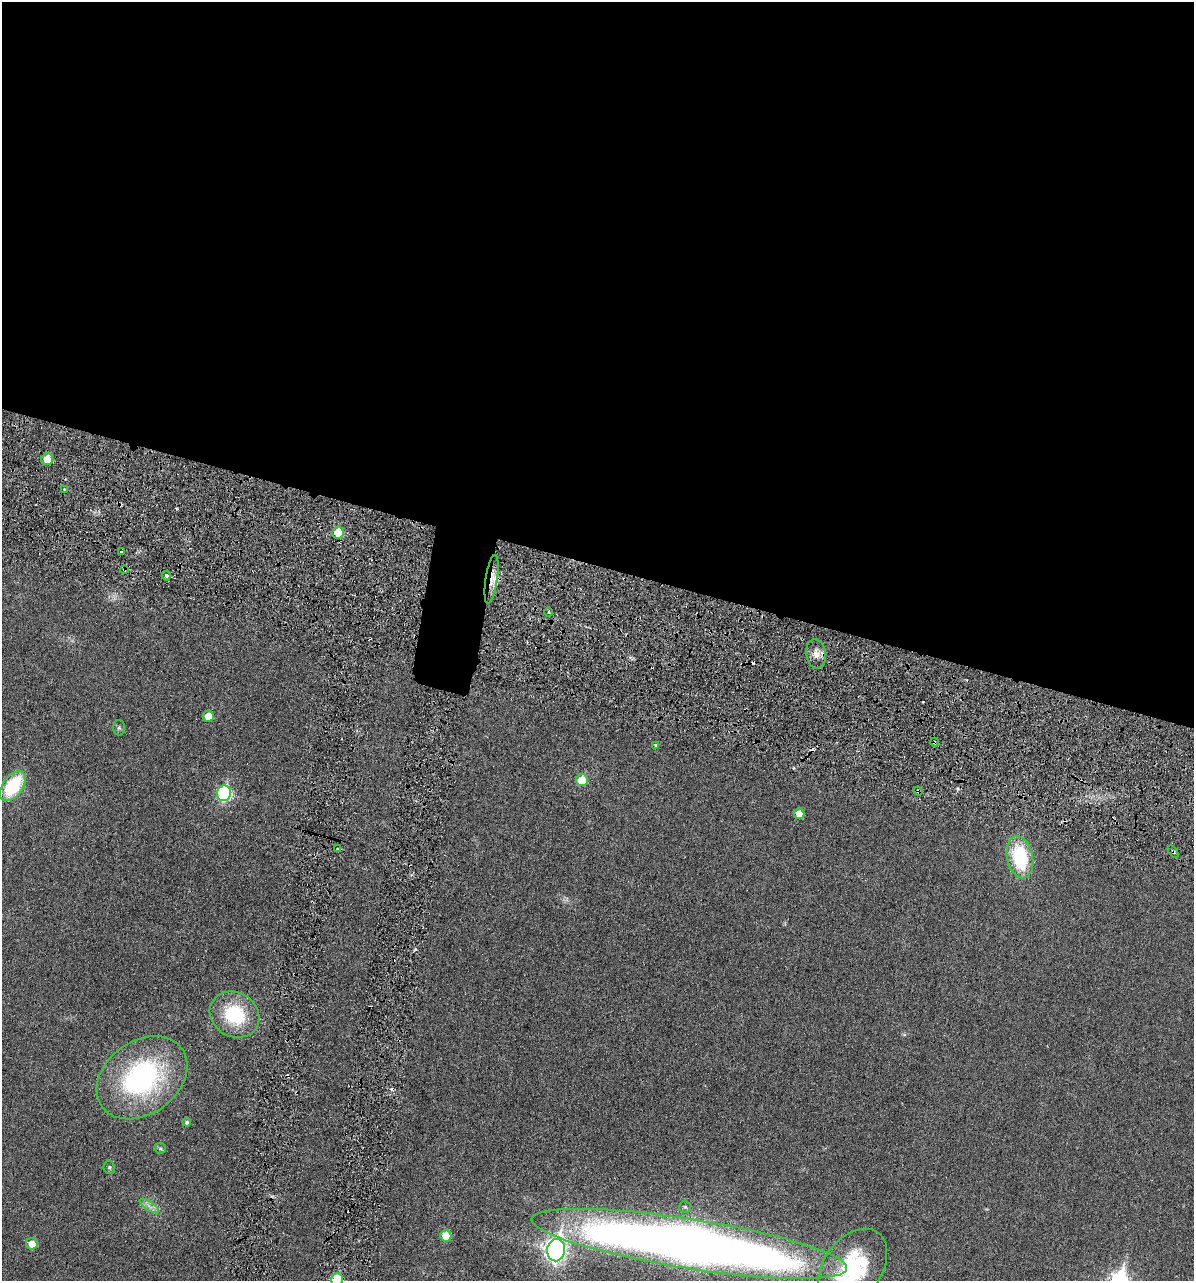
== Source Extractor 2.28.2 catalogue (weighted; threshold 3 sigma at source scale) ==
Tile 3 of 4 x 4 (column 3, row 1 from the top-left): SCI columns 2526-3717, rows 3887-5165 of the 5153 x 5187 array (HDU 1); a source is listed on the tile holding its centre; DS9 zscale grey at full resolution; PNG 1196 x 1283 px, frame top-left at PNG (2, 2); each listed source drawn as its Kron ellipse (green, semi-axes under 4 px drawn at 4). Shown black and unused: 45% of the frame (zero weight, under 3 of 6 exposures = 1% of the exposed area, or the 3 px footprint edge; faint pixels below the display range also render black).
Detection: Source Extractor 2.28.2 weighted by HDU 2 'WHT'; one run over the whole footprint, this tile lists its part. Background 0.0305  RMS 0.0046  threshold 0.0186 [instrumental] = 3 sigma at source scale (4.09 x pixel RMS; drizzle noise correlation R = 1.36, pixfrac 0.8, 0.05/0.05 arcsec/px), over >= 5 px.
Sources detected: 40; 6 cosmic-ray / hot-pixel residue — neither listed nor drawn; the other 34 listed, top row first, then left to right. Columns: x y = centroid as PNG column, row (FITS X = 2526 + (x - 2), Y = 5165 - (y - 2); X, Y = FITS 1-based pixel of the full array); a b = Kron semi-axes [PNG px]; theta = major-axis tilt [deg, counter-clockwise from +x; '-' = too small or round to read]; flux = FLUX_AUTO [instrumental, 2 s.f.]
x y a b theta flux
47 459 6 6 - 6.5
64 489 3 2 - 0.39
338 533 6 5 - 11
122 552 3 2 - 0.64
124 570 4 2 - 0.4
166 576 5 4 - 1.9
492 579 25 6 81 5.2
549 612 5 3 - 0.48
816 654 15 9 -82 3.5
208 716 5 5 - 6.1
119 728 7 6 - 0.82
934 742 4 3 - 0.47
656 745 3 3 - 1.7
582 780 6 6 - 9.6
13 786 17 10 55 24
918 791 5 3 - 0.55
224 793 8 7 - 48
799 814 5 5 - 3.9
338 849 3 2 - 0.61
1173 852 7 3 -56 0.61
1020 857 21 13 -78 27
235 1015 26 22 -32 24
142 1078 49 36 37 71
187 1122 4 4 - 0.95
160 1148 6 5 - 0.65
109 1167 6 5 - 0.76
149 1206 11 4 -34 1.8
685 1207 6 5 - 0.77
446 1236 6 5 - 7.6
32 1244 6 6 - 4.8
689 1244 160 25 -9 620
556 1250 11 9 81 210
853 1268 43 29 54 36
337 1280 6 6 - 17
Overlapping masked pixels (flux is a lower limit): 7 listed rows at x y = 47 459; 124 570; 492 579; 816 654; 934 742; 918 791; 1173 852
Isophote crosses this tile's border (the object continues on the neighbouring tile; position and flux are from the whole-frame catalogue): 2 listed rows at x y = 853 1268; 337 1280